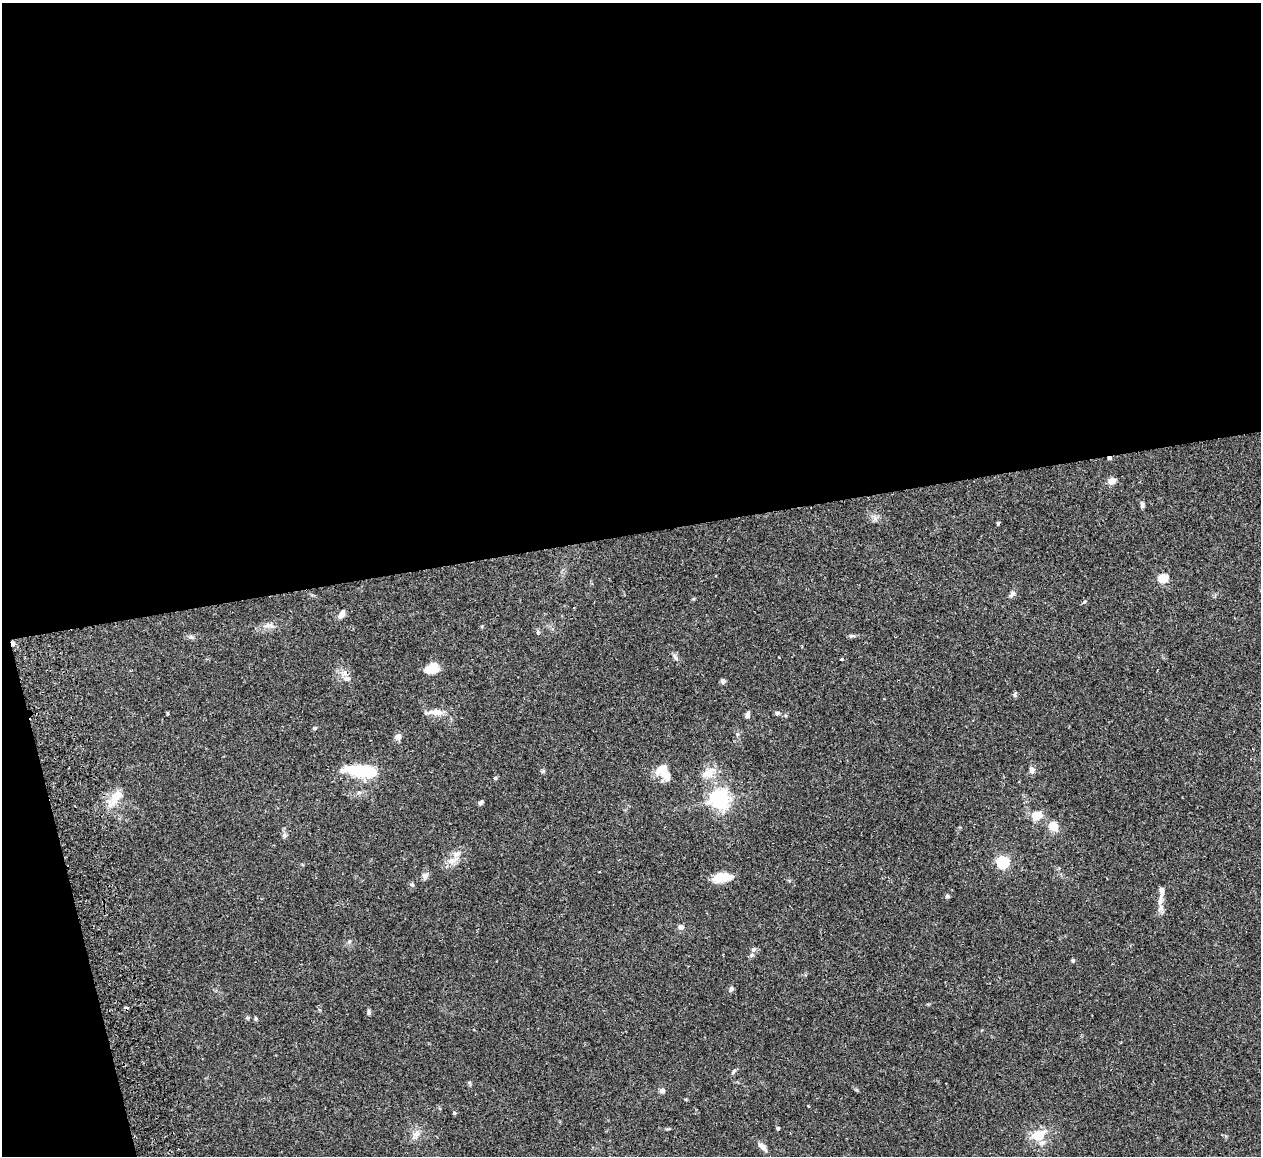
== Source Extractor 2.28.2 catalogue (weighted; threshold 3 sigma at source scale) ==
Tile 1 of 4 x 4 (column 1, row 1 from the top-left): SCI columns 57-1315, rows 3619-4772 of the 5149 x 5047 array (HDU 1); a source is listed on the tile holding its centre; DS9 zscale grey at full resolution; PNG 1263 x 1158 px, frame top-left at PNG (2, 3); no overlay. Shown black and unused: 49% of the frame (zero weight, under 2 of 3 exposures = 3% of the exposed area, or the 3 px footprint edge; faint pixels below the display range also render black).
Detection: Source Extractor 2.28.2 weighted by HDU 2 'WHT'; one run over the whole footprint, this tile lists its part. Background 0.0823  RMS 0.0059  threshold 0.0264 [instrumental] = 3 sigma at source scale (4.5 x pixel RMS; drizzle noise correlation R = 1.50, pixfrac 1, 0.05/0.05 arcsec/px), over >= 5 px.
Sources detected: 62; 2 inside a brighter object's white glare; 1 cosmic-ray / hot-pixel residue — not listed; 4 inside a brighter listed object's ellipse — not listed separately; the other 55 listed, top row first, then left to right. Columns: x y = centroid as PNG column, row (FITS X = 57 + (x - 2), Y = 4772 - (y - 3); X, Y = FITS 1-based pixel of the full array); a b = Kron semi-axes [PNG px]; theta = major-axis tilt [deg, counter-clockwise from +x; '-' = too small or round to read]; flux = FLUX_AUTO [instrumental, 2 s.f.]
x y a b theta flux
1109 458 5 4 - 0.87
1111 481 5 5 - 8.4
1142 504 10 4 -78 1.2
998 523 5 4 - 0.65
1163 578 5 5 - 26
1012 594 10 6 49 1.8
1084 602 5 4 - 0.63
341 614 13 7 58 2.7
271 625 11 6 4 2.5
538 632 6 4 72 0.71
852 636 9 4 1 1.1
190 637 7 5 12 1.2
13 644 6 4 89 1.2
675 657 11 5 -57 1.5
842 659 3 3 - 0.97
432 668 15 11 17 7.4
346 679 11 7 1 2.5
723 681 6 5 - 1.4
1015 695 7 4 -71 0.84
436 712 19 7 -6 5.1
777 713 6 5 - 1
747 715 6 5 - 2.1
315 728 6 4 21 0.73
737 734 6 4 71 0.83
398 737 8 7 - 2.6
662 768 18 9 43 5.4
358 770 30 11 -4 26
1032 770 7 7 - 2.1
709 773 21 13 32 7.4
495 778 5 4 - 0.83
116 795 26 11 55 9.4
719 799 7 6 - 280
480 803 6 4 34 1.2
1037 815 12 8 6 8.9
1053 826 13 10 -45 6.5
284 835 7 6 - 1.5
453 860 19 8 26 5.4
1003 862 6 5 - 69
425 876 9 7 61 2.1
722 878 19 9 6 13
412 885 6 5 - 0.87
947 896 5 5 - 0.93
1160 899 23 5 78 4.3
681 927 5 5 - 2.9
753 949 7 5 67 1.2
1073 960 5 4 - 0.86
731 989 7 5 64 1.2
369 1012 8 5 90 1.2
734 1071 9 4 50 1
662 1091 7 6 - 1.6
454 1113 5 4 - 0.64
778 1128 5 4 - 0.65
416 1134 11 8 39 3.2
1039 1135 16 11 21 11
762 1147 16 6 -47 2.8
Overlapping masked pixels (flux is a lower limit): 2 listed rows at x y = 1109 458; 13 644
Unlisted compact peaks at least as high as the median listed source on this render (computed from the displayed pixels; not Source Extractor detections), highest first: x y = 543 771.